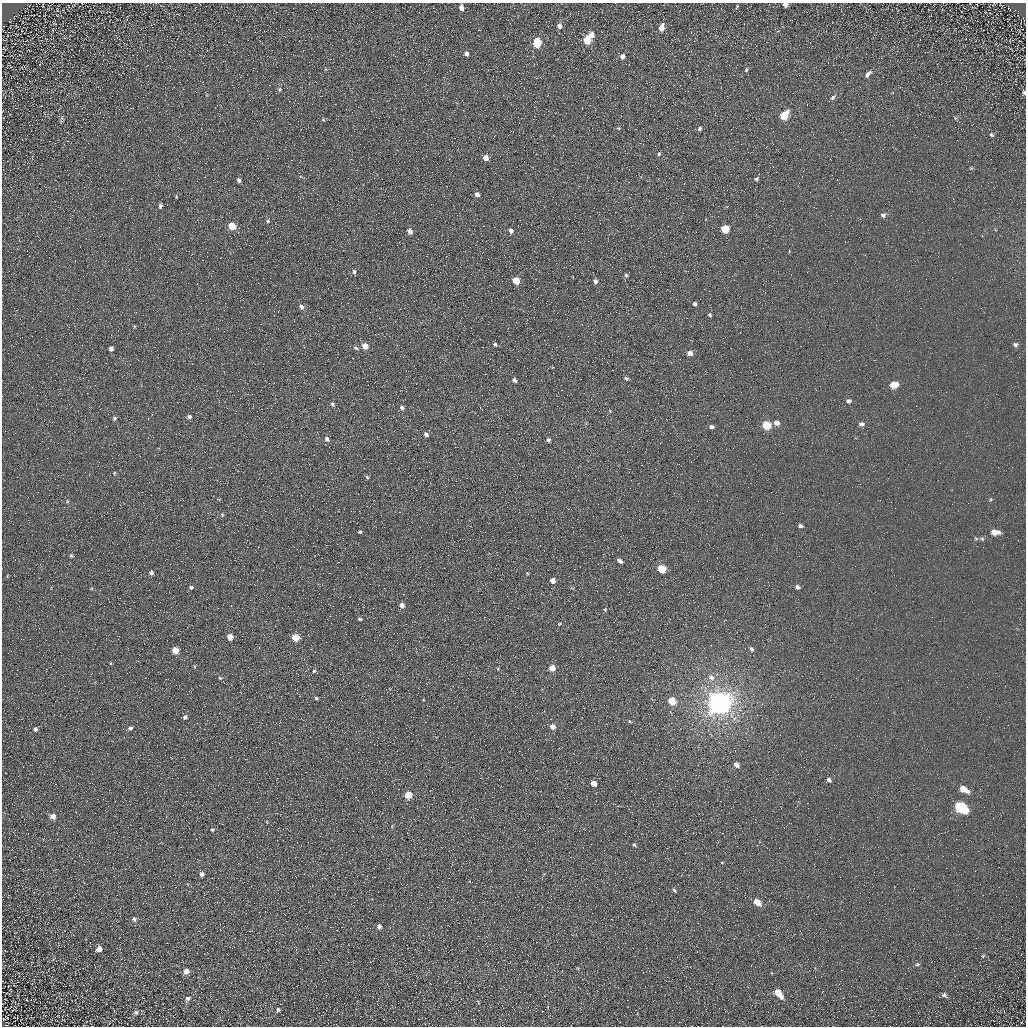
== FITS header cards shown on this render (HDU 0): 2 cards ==
NAXIS1  =                 1024 / Required FITS header
NAXIS2  =                 1024 / Required FITS header

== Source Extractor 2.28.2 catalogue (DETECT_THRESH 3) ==
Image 1024 x 1024 px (HDU 0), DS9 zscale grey, 1 PNG px = 1 image px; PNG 1028 x 1028 px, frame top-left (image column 1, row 1024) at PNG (2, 3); no overlay
Background 4.92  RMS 7.8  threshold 23.4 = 3 sigma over >= 5 px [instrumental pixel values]
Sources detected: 133; all 133 listed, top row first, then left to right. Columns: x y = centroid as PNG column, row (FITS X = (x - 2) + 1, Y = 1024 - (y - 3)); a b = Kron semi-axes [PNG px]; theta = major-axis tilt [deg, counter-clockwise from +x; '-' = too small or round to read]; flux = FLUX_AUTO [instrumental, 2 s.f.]
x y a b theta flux
785 4 4 4 - 3000
737 6 5 3 - 440
462 8 6 4 -74 3100
1009 8 3 2 - 350
407 11 2 2 - 430
559 26 6 5 - 2200
661 27 6 4 73 5400
592 35 5 5 - 3200
587 40 6 5 - 16000
537 43 6 5 - 20000
466 54 5 4 - 2000
622 57 5 4 - 2200
326 69 5 3 - 480
746 70 5 4 - 690
868 74 8 5 51 2300
279 89 5 4 - 730
1024 92 4 3 - 850
833 97 7 5 47 1200
784 115 7 5 54 16000
62 118 6 5 - 830
955 118 5 3 - 510
323 120 5 4 - 600
618 128 5 3 - 500
699 129 5 4 - 1200
991 135 7 5 -48 930
659 154 5 4 - 710
485 158 5 4 - 4800
971 168 6 3 19 560
756 179 4 4 - 960
239 180 6 4 -65 1400
477 194 4 4 - 2600
176 197 4 3 - 510
160 206 6 5 - 1300
883 215 6 5 - 1400
268 221 6 4 -29 810
232 226 5 5 - 12000
725 229 5 5 - 17000
410 231 5 4 - 4300
511 231 4 4 - 2700
960 244 2 2 - 250
354 272 6 4 -83 1100
626 275 6 5 - 1000
516 280 5 4 - 11000
595 281 5 5 - 2100
695 304 4 4 - 1100
301 307 6 5 - 1900
710 315 5 4 - 800
495 344 4 3 - 890
1015 344 7 6 - 1500
365 346 5 4 - 7400
356 348 8 4 -26 990
111 349 4 4 - 2100
690 353 5 4 - 3600
553 367 4 3 - 350
626 378 5 4 - 980
514 380 5 4 - 1600
894 385 6 5 - 10000
849 401 6 5 - 1500
332 404 5 5 - 1100
402 407 6 5 - 1300
189 417 5 5 - 1300
114 418 5 5 - 910
777 423 5 5 - 3300
861 424 6 5 - 2100
767 425 5 5 - 21000
712 427 5 4 - 1400
426 434 5 4 - 1600
327 439 6 5 - 1600
549 440 5 4 - 1100
114 473 5 3 - 430
367 477 5 3 - 600
991 499 5 4 - 660
67 501 6 3 21 530
222 515 5 5 - 740
801 526 4 3 - 1600
360 532 3 3 - 870
994 532 8 5 -7 6500
982 539 6 5 - 900
71 555 5 4 - 720
620 561 5 4 - 2000
662 569 5 5 - 18000
151 573 4 4 - 1700
527 573 3 3 - 450
553 580 5 4 - 2900
191 587 6 5 - 920
797 587 5 5 - 1600
402 605 6 5 - 2600
605 609 5 4 - 540
360 619 5 3 - 800
560 624 4 3 - 440
230 637 5 5 - 5500
296 637 5 5 - 15000
751 649 5 4 - 1300
175 650 5 5 - 7700
111 663 4 3 - 500
194 666 5 3 - 520
552 668 5 5 - 5500
314 671 5 5 - 790
711 677 10 7 -33 2900
220 678 5 4 - 690
316 698 4 3 - 880
672 701 6 5 - 11000
719 703 8 7 - 820000
185 717 5 5 - 1400
629 721 5 4 - 540
553 726 5 4 - 3600
130 728 5 5 - 1400
35 729 5 4 - 1200
736 765 5 4 - 3700
829 780 6 5 - 1300
594 783 5 4 - 4600
963 789 8 5 -30 7500
408 795 5 5 - 13000
961 807 9 6 -31 60000
53 816 6 6 - 3500
212 830 5 4 - 810
634 845 3 3 - 830
722 862 5 3 - 400
201 874 4 4 - 2200
674 890 6 3 -52 870
757 902 7 5 -42 7000
134 919 7 5 -55 1200
379 926 4 4 - 2300
99 949 6 6 - 3200
983 956 5 4 - 580
917 964 6 4 19 790
186 971 5 5 - 3600
778 993 8 5 -50 12000
944 995 7 6 - 1300
188 998 8 6 32 1600
278 1010 4 3 - 1100
136 1012 6 6 - 970
7 1018 3 2 - 340
At the frame edge (FLAGS 8, measured only in part): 2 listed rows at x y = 785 4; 1024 92